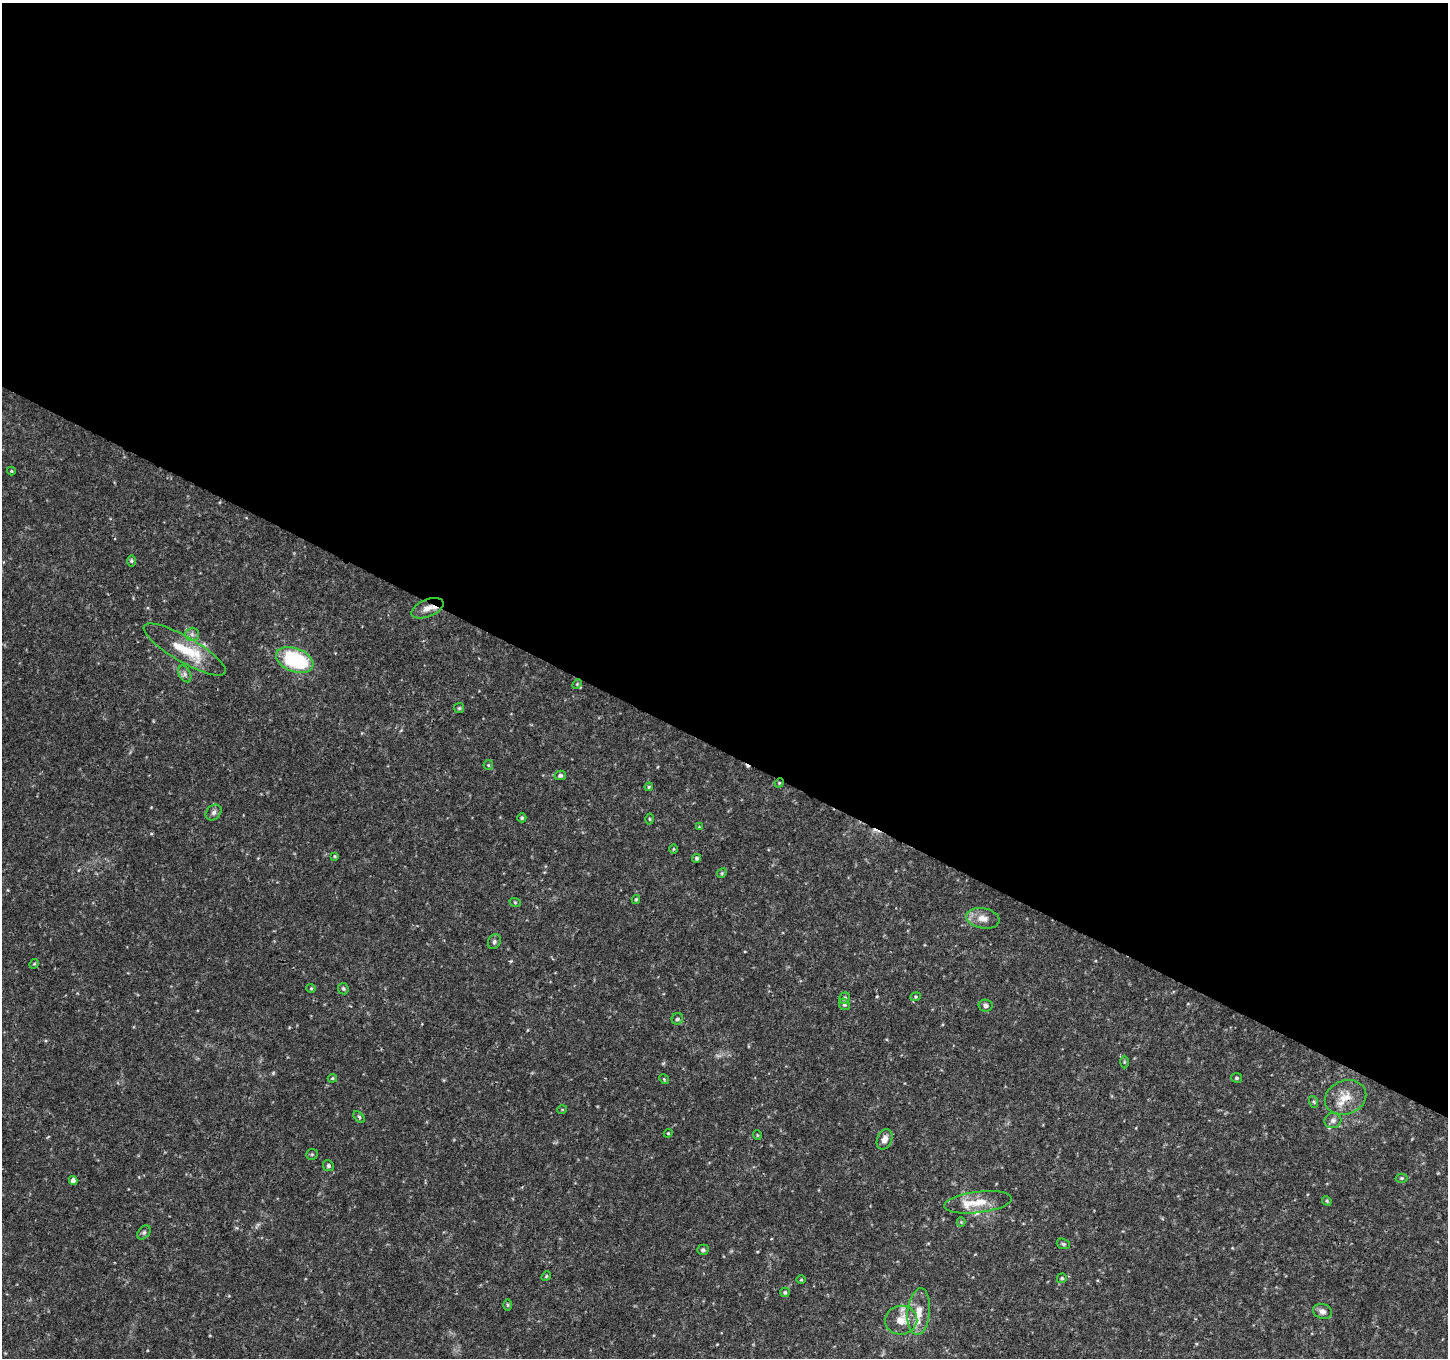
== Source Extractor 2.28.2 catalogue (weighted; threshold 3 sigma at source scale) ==
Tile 3 of 4 x 4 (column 3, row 1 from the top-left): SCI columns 2896-4341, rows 4268-5623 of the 5799 x 5891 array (HDU 1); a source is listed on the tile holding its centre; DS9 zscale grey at full resolution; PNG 1450 x 1360 px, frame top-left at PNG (2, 3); each listed source drawn as its Kron ellipse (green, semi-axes under 4 px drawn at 4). Shown black and unused: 55% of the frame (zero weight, under 3 of 4 exposures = <1% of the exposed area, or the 3 px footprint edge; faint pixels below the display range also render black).
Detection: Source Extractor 2.28.2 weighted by HDU 2 'WHT'; one run over the whole footprint, this tile lists its part. Background 0.0333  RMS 0.0037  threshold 0.0164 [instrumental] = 3 sigma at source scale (4.5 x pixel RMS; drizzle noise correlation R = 1.50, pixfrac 1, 0.0396/0.0396 arcsec/px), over >= 5 px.
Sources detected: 67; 2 cosmic-ray / hot-pixel residue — neither listed nor drawn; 2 inside a brighter listed object's ellipse — not listed separately; the other 63 listed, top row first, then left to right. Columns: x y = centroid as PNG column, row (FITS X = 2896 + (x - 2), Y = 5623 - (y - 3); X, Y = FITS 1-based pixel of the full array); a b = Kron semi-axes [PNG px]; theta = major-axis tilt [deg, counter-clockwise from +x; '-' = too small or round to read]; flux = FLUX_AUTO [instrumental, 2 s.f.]
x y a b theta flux
11 471 4 4 - 0.38
131 561 6 4 89 0.54
427 608 17 8 22 3.1
192 634 7 6 - 1.2
185 649 47 12 -30 14
295 660 19 11 -21 33
185 674 9 6 -62 1.1
577 684 5 3 - 0.37
459 708 5 5 - 0.49
488 765 5 4 - 0.46
560 775 5 4 - 0.88
779 783 5 4 - 0.39
649 787 4 3 - 0.44
214 812 9 6 46 1.1
522 818 4 4 - 0.62
650 819 5 3 - 0.37
699 827 4 4 - 0.32
673 849 4 3 - 0.3
335 856 4 3 - 0.4
697 858 4 4 - 0.65
722 873 5 4 - 0.42
636 899 4 3 - 0.53
515 902 6 3 -19 0.42
983 918 17 10 -9 3.7
494 942 8 6 61 0.82
34 964 5 4 - 0.43
311 988 4 4 - 0.42
343 989 6 5 - 0.6
916 997 5 4 - 0.46
844 998 6 5 - 0.94
844 1004 6 5 - 0.68
985 1006 7 6 - 0.95
677 1019 6 5 - 0.78
1124 1062 6 4 89 0.47
332 1078 5 3 - 0.44
1236 1078 5 5 - 0.57
664 1079 5 4 - 0.41
1345 1098 21 17 22 6.3
1314 1102 6 4 -71 0.51
562 1110 5 3 - 0.31
359 1117 7 4 -46 0.57
1333 1120 8 7 - 1.3
668 1133 4 4 - 0.41
757 1135 5 3 - 0.31
884 1139 10 7 66 2.4
312 1154 6 5 - 0.53
328 1166 5 5 - 0.83
1402 1178 6 4 0 0.53
73 1181 4 4 - 1.9
1327 1201 5 4 - 0.44
978 1202 34 10 7 7.1
961 1222 4 4 - 0.36
144 1233 8 5 48 0.72
1063 1244 7 5 -20 0.56
703 1250 5 5 - 0.92
546 1276 5 4 - 0.43
1062 1278 5 4 - 0.65
801 1280 5 3 - 0.34
785 1292 5 4 - 0.65
508 1305 6 4 -90 0.52
1323 1311 9 7 -17 1.7
919 1312 23 11 84 6.3
901 1320 16 14 7 5.7
Overlapping masked pixels (flux is a lower limit): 3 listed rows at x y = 427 608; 779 783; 1345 1098